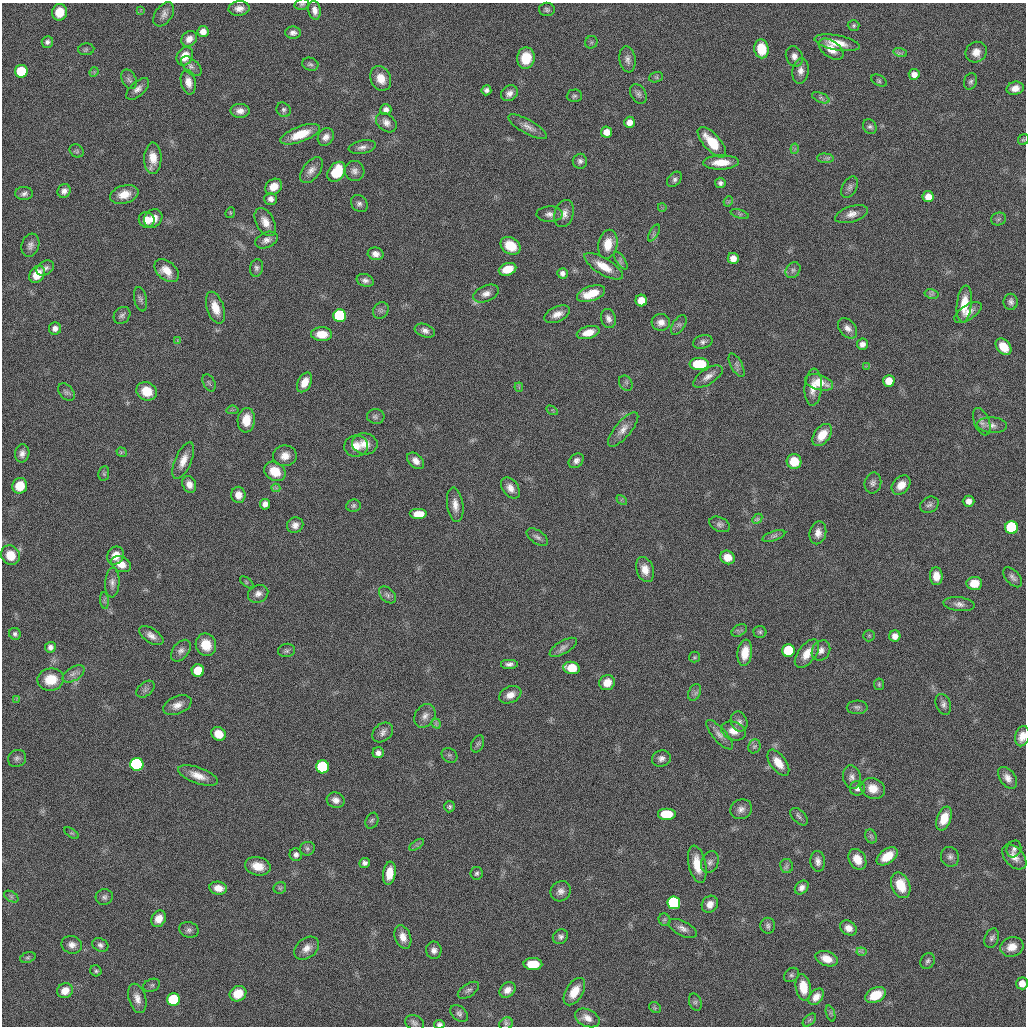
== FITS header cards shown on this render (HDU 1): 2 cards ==
NAXIS1  =                 2048 / length of original image axis
NAXIS2  =                 2048 / length of original image axis

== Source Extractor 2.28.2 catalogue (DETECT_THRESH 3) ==
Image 2048 x 2048 px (HDU 1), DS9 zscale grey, zoomed out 1/2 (1 PNG px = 2 x 2 image px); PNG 1028 x 1028 px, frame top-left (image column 1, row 2047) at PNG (2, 3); each listed source drawn as its Kron ellipse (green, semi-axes under 4 px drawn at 4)
Background 21.4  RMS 320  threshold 952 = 3 sigma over >= 5 px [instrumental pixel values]
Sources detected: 322; all 322 listed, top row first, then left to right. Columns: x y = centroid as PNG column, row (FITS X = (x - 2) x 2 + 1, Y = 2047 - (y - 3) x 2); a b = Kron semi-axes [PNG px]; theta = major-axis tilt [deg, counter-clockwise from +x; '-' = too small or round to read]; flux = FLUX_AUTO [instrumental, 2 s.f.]
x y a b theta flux
302 4 7 5 17 1.5e+05
239 8 10 7 5 5.4e+05
547 9 8 6 1 2.0e+05
315 10 9 6 -79 4.6e+05
140 11 4 2 - 6.4e+04
59 12 8 7 - 1.7e+06
164 14 13 8 56 4.5e+05
854 25 6 5 - 1.4e+05
203 32 5 5 - 5.8e+05
293 33 8 6 -1 3.2e+05
189 39 8 7 - 5.4e+05
47 42 6 5 - 2.4e+05
591 42 6 6 - 1.6e+05
837 43 23 7 -11 1.3e+06
86 49 8 6 3 1.7e+05
761 49 9 7 -80 1.8e+06
831 49 14 8 -36 9.9e+05
976 52 11 10 - 7.9e+05
900 53 7 4 -15 1.9e+05
185 56 10 7 58 1.2e+06
794 56 10 8 -67 4.8e+05
526 58 10 9 - 1.9e+06
627 59 13 8 -81 4.1e+05
310 64 8 6 -20 2.0e+05
191 66 12 7 -43 3.3e+05
21 71 6 6 - 3.7e+06
800 71 13 8 82 5.3e+05
94 72 5 3 - 9.2e+04
914 74 5 5 - 5.0e+05
656 77 7 5 19 1.4e+05
381 78 13 10 -65 1.0e+06
129 79 10 7 -64 2.8e+05
879 81 8 5 -28 1.5e+05
971 81 8 6 70 2.2e+05
188 82 12 7 -78 6.8e+05
1015 88 9 6 14 6.1e+05
138 89 14 7 42 4.5e+05
486 90 5 5 - 2.5e+05
509 93 9 7 38 4.1e+05
638 94 10 7 -60 2.9e+05
574 96 7 6 - 1.7e+05
821 98 9 4 -23 2.2e+05
283 110 7 6 - 2.2e+05
386 110 5 5 - 3.7e+05
240 111 9 7 -1 5.1e+05
629 122 5 5 - 5.5e+05
386 123 11 8 -40 4.7e+05
870 126 8 6 -62 2.2e+05
528 127 22 7 -29 5.8e+05
606 132 5 5 - 7.1e+05
300 134 21 7 20 1.8e+06
326 137 9 7 57 4.7e+05
1023 140 6 5 - 1.1e+05
712 142 19 8 -48 2.2e+06
362 147 14 6 11 4.2e+05
795 149 5 2 - 8.6e+04
77 151 7 6 - 1.5e+05
153 158 16 8 89 1.0e+06
825 158 8 4 -3 2.3e+05
580 161 7 7 - 2.8e+05
721 162 18 7 2 1.3e+06
311 170 15 8 52 5.3e+05
354 171 10 9 - 4.2e+05
336 172 11 8 55 3.2e+06
674 179 9 6 49 2.6e+05
720 183 5 5 - 2.3e+05
274 187 9 7 35 9.0e+05
850 187 11 7 61 3.0e+05
64 191 7 6 - 3.8e+05
24 193 9 6 3 2.9e+05
124 194 14 9 16 1.0e+06
928 197 5 5 - 7.1e+05
271 199 6 6 - 3.4e+05
728 201 5 3 - 8.9e+04
359 204 9 7 -50 3.2e+05
662 207 4 3 - 8.8e+04
230 213 5 4 - 9.4e+04
550 214 13 8 2 4.4e+05
564 214 14 9 75 5.7e+05
740 214 9 3 -17 1.6e+05
852 214 17 8 17 6.5e+05
153 218 10 8 46 8.5e+05
999 219 8 6 17 1.9e+05
147 220 8 7 - 8.2e+05
265 222 15 9 -61 7.9e+05
654 233 9 4 61 1.7e+05
266 240 12 7 23 4.5e+05
608 244 14 9 77 1.3e+06
30 245 12 8 72 4.1e+05
510 246 11 8 -33 1.9e+06
376 254 8 6 -13 4.4e+05
733 258 5 5 - 6.4e+05
621 261 10 4 -57 2.0e+05
604 266 22 8 -31 1.3e+06
45 268 9 6 31 2.8e+05
257 268 9 6 80 2.3e+05
507 269 9 6 18 1.6e+06
793 270 8 6 53 2.3e+05
167 271 14 9 -41 1.0e+06
562 273 5 5 - 2.9e+05
37 274 9 7 55 1.3e+06
365 280 9 6 -19 3.1e+05
486 293 14 8 22 5.3e+05
591 294 14 7 19 1.5e+06
932 294 7 4 -11 1.7e+05
140 299 12 6 -78 2.5e+05
641 300 6 6 - 1.0e+06
1011 302 8 7 - 2.9e+05
964 304 18 7 84 1.6e+06
215 308 17 8 -71 1.2e+06
381 310 9 7 54 2.5e+05
968 312 15 7 33 6.5e+05
557 314 14 7 25 6.5e+05
122 315 9 7 47 2.5e+05
340 316 6 6 - 1.8e+07
608 319 10 7 -74 3.8e+05
661 322 9 8 - 5.3e+05
679 325 11 6 57 2.7e+05
55 328 6 6 - 3.9e+05
848 328 12 8 -51 4.8e+05
425 331 10 6 -20 3.6e+05
588 333 11 6 15 9.1e+05
322 334 10 7 -1 1.2e+06
178 341 4 2 - 6.0e+04
703 342 10 6 16 2.8e+05
862 344 6 5 - 4.0e+05
1004 347 9 6 -49 1.5e+06
699 364 9 6 0 3.4e+06
737 365 13 5 -62 3.1e+05
867 366 4 2 - 6.1e+04
708 377 17 7 33 5.6e+05
889 381 6 6 - 1.1e+06
305 382 10 6 63 9.4e+05
819 382 14 7 -17 1.6e+06
209 383 9 5 -63 1.9e+05
626 383 8 6 -57 2.1e+05
519 387 5 2 - 7.9e+04
813 387 18 8 86 9.5e+05
147 391 10 9 - 1.5e+06
66 392 10 6 -50 2.5e+05
232 410 6 3 7 1.1e+05
552 410 6 2 -32 7.8e+04
376 416 8 7 - 2.3e+05
246 420 12 8 85 1.2e+06
982 422 14 7 -68 4.1e+05
992 425 15 7 -4 4.9e+05
623 429 21 8 50 7.0e+05
822 435 12 8 54 1.2e+06
365 444 13 10 -9 8.2e+05
356 446 12 10 8 8.7e+05
122 452 5 4 - 1.2e+05
22 453 9 7 79 3.8e+05
285 456 12 10 0 7.9e+05
183 461 20 8 66 9.2e+05
416 461 10 6 -44 5.5e+05
576 461 8 6 43 3.5e+05
794 461 7 7 - 1.3e+06
275 471 11 9 -33 1.5e+06
104 473 7 5 81 1.5e+05
873 483 10 8 76 3.3e+05
189 484 9 6 -66 5.6e+05
901 485 11 8 47 8.9e+05
20 486 8 7 - 1.4e+06
276 488 4 3 - 1.1e+05
510 488 12 7 -52 6.0e+05
238 495 8 7 - 6.9e+05
622 500 6 3 -45 8.4e+04
969 501 6 5 - 4.9e+05
265 504 5 5 - 3.9e+05
455 505 17 8 -82 7.3e+05
929 505 10 7 30 2.9e+05
353 506 7 6 - 2.0e+05
419 514 9 5 0 1.2e+06
757 519 6 3 45 1.2e+05
720 524 11 7 -24 2.7e+05
295 525 8 7 - 4.8e+05
1012 527 6 6 - 1.3e+07
818 533 11 8 77 5.9e+05
774 536 12 5 19 2.3e+05
537 537 12 6 -35 3.1e+05
10 555 10 9 - 1.3e+06
116 555 9 8 - 8.8e+05
728 557 7 6 - 9.3e+05
121 564 10 7 -27 8.4e+05
645 569 13 8 -72 8.1e+05
936 576 9 6 -87 8.4e+05
1013 577 12 6 -48 3.4e+05
247 582 8 4 -37 1.3e+05
112 583 15 7 87 4.2e+05
974 583 8 6 4 1.3e+06
258 594 10 8 26 4.4e+05
387 595 10 6 -44 2.8e+05
105 600 8 4 -85 1.5e+05
959 604 16 7 -7 4.4e+05
739 630 8 5 29 1.7e+05
760 632 6 6 - 1.6e+05
15 634 6 5 - 2.0e+05
151 636 14 7 -33 5.5e+05
869 636 6 5 - 1.2e+05
895 636 5 5 - 4.7e+05
206 645 11 10 - 1.4e+06
50 647 5 5 - 2.9e+05
563 647 15 6 31 3.6e+05
287 650 8 6 7 2.1e+05
821 650 10 8 58 4.8e+05
181 651 12 8 51 4.0e+05
788 651 6 6 - 6.5e+06
745 653 13 7 82 1.3e+06
807 654 16 8 54 1.1e+06
694 657 5 5 - 1.1e+05
509 664 9 5 0 3.1e+05
572 668 8 6 -13 2.7e+06
198 671 6 6 - 2.9e+06
74 674 12 6 32 3.8e+05
51 679 13 11 8 1.7e+06
607 683 8 7 - 9.3e+05
879 684 6 5 - 1.1e+05
145 689 10 7 39 2.5e+05
695 692 8 6 64 2.2e+05
510 695 11 8 24 6.9e+05
16 699 4 2 - 5.8e+04
943 704 11 7 -68 3.2e+05
177 705 15 9 23 6.7e+05
857 707 10 6 1 2.7e+05
425 716 13 9 58 5.2e+05
739 722 10 8 -70 3.3e+05
436 724 5 2 - 1.0e+05
733 731 13 9 -19 8.2e+05
383 732 11 8 40 4.0e+05
218 734 7 6 - 1.2e+06
719 735 19 6 -48 4.7e+05
1022 736 10 7 74 7.8e+05
478 744 9 6 66 2.0e+05
754 746 7 6 - 1.6e+05
378 753 5 5 - 3.4e+05
449 755 8 6 -36 1.9e+05
17 758 9 8 - 2.9e+05
661 758 10 8 20 4.0e+05
778 763 15 7 -53 1.2e+06
137 764 6 6 - 5.2e+07
323 767 6 6 - 1.5e+07
198 776 21 8 -20 9.8e+05
852 777 12 8 -81 4.1e+05
1008 778 12 7 -54 5.1e+05
857 788 7 7 - 3.8e+05
873 788 12 10 -22 1.0e+06
336 800 9 7 -17 4.5e+05
450 807 6 5 - 1.5e+05
741 809 11 9 27 4.8e+05
667 814 9 6 0 2.0e+06
799 817 11 6 -47 2.4e+05
944 818 12 7 69 1.5e+06
372 821 8 6 67 1.9e+05
72 833 8 3 -33 1.2e+05
871 836 7 5 -66 1.6e+05
417 845 8 4 35 1.6e+05
307 849 8 7 - 2.3e+05
1014 849 9 7 67 2.7e+05
296 855 6 6 - 3.0e+05
887 856 12 7 36 1.5e+06
950 857 10 9 - 3.4e+05
1014 857 15 9 -47 6.9e+05
857 859 11 8 -60 1.1e+06
818 861 10 7 -86 4.1e+05
710 862 11 8 66 4.0e+05
365 863 5 5 - 2.7e+05
697 864 19 8 -78 1.6e+06
258 866 13 9 -12 1.1e+06
787 866 7 6 - 2.1e+05
389 873 11 6 82 1.2e+06
476 873 6 6 - 2.0e+05
901 885 13 9 -67 1.8e+06
802 887 8 5 45 3.7e+05
218 888 9 6 -7 7.5e+05
280 888 6 5 - 1.3e+05
561 891 11 9 47 4.7e+05
11 897 8 5 -31 1.7e+05
104 897 8 8 - 2.7e+05
674 903 6 6 - 2.9e+07
710 904 9 7 53 5.9e+05
159 919 8 7 - 8.1e+05
665 920 6 5 - 1.4e+05
768 926 8 7 - 2.5e+05
683 928 15 7 -27 4.6e+05
848 928 9 6 -33 5.7e+05
189 930 10 7 -18 3.1e+05
403 937 12 8 -69 7.0e+05
560 937 8 6 38 2.7e+05
992 938 10 7 69 2.7e+05
72 945 10 8 -21 5.2e+05
100 945 8 6 -27 2.7e+05
1012 947 12 9 16 8.9e+05
307 948 14 9 39 6.5e+05
434 950 8 8 - 4.0e+05
861 952 5 2 - 8.5e+04
28 957 8 5 19 1.5e+05
827 959 11 7 -19 9.5e+05
928 961 8 6 57 2.2e+05
533 964 9 6 -1 2.1e+06
96 971 6 5 - 1.6e+05
791 975 8 6 40 1.9e+05
1022 983 6 6 - 7.6e+05
152 985 9 6 23 1.9e+05
803 987 13 7 -81 1.5e+06
468 990 12 6 34 2.8e+05
507 990 9 7 44 5.4e+05
65 991 8 7 - 8.0e+05
574 992 15 8 59 1.3e+06
238 994 9 7 30 1.5e+06
876 995 11 7 26 2.0e+06
816 997 9 6 50 5.9e+05
137 998 15 8 -74 6.5e+05
174 1000 6 6 - 8.2e+06
695 1002 9 6 -69 2.2e+05
655 1007 6 5 - 1.3e+05
459 1013 10 6 -43 2.7e+05
830 1013 8 4 -70 1.6e+05
587 1018 13 8 -25 6.0e+05
809 1020 8 5 43 1.5e+05
414 1023 10 7 -21 2.9e+05
439 1024 5 4 - 2.0e+05
506 1024 7 6 - 1.9e+05
At the frame edge (FLAGS 8, measured only in part): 4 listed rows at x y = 302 4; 1022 736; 1022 983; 439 1024